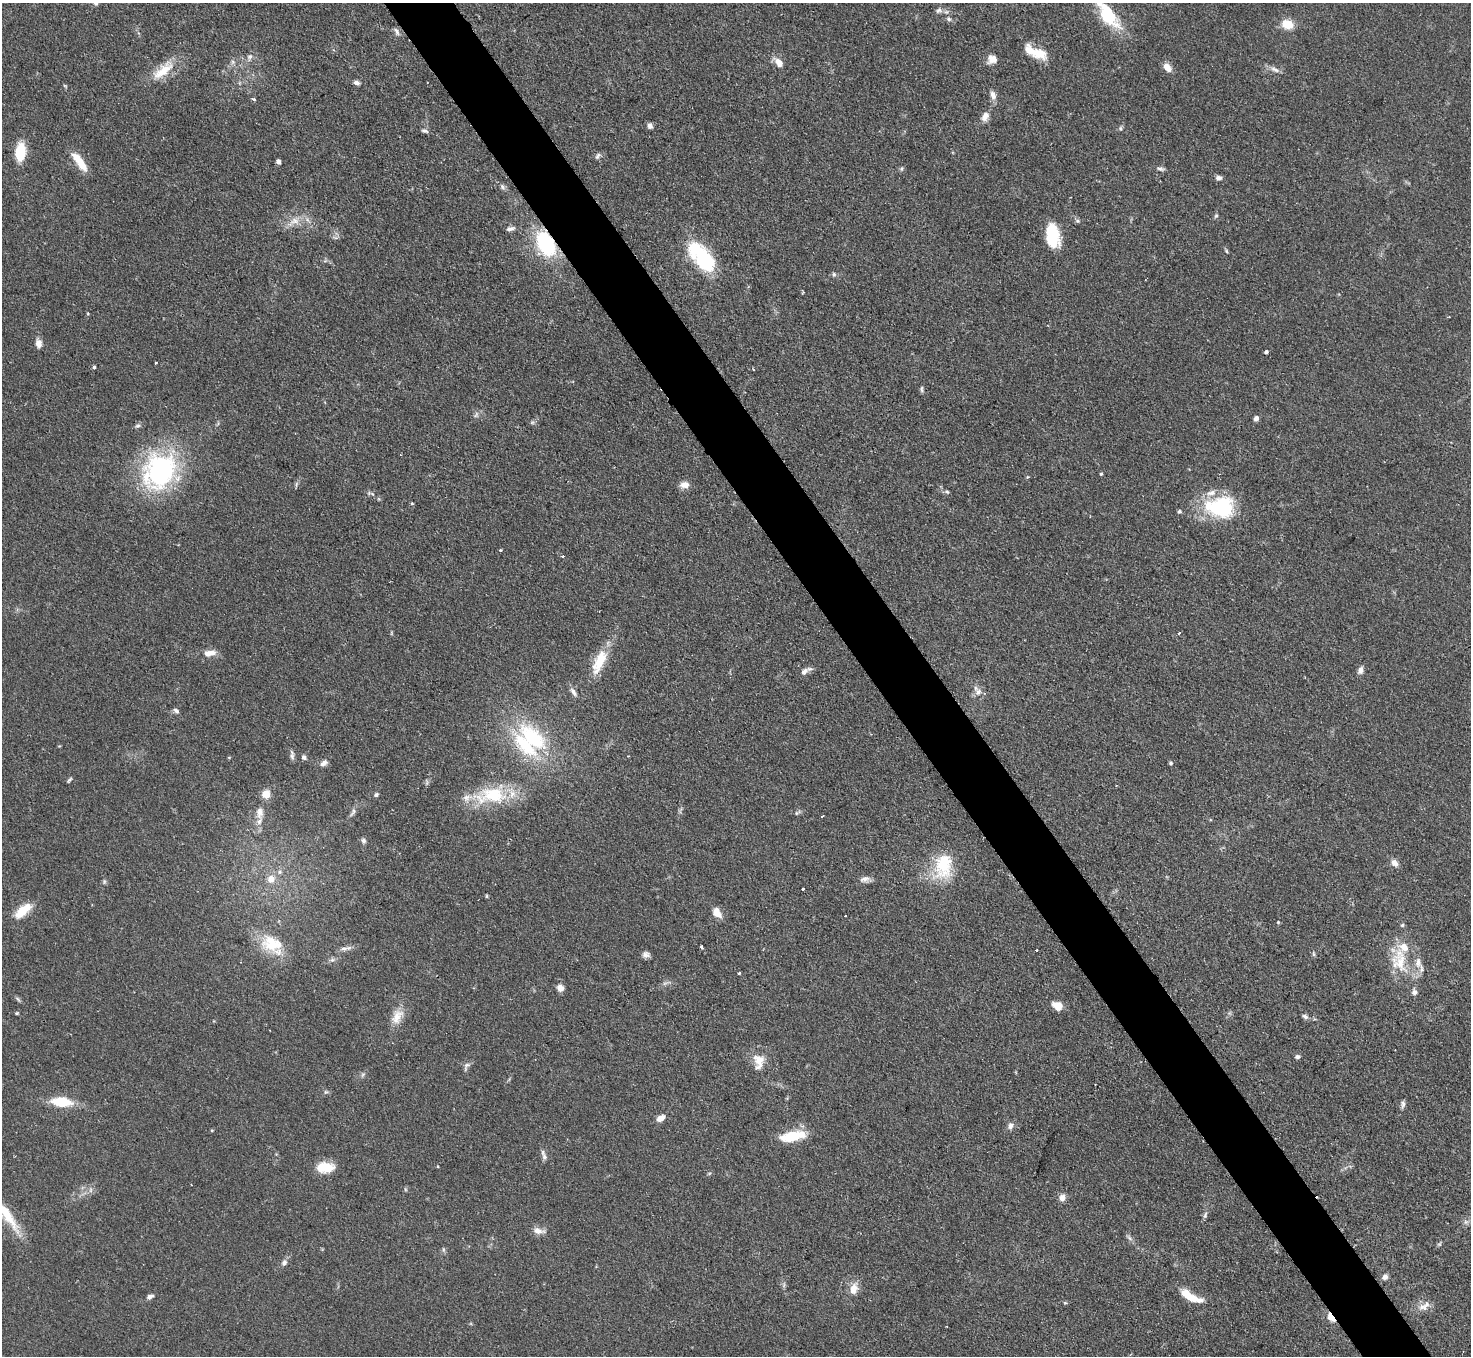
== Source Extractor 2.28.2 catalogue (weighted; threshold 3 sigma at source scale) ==
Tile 6 of 4 x 4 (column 2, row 2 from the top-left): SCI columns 1471-2939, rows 3007-4360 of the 5880 x 5872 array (HDU 1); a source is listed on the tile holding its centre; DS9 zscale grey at full resolution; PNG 1473 x 1358 px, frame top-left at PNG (2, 3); no overlay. Shown black and unused: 5% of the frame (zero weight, under 2 of 3 exposures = <1% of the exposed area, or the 3 px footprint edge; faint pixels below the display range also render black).
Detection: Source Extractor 2.28.2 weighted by HDU 2 'WHT'; one run over the whole footprint, this tile lists its part. Background 0.0811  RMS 0.0058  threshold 0.0262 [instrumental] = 3 sigma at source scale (4.5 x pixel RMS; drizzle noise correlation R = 1.50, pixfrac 1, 0.05/0.05 arcsec/px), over >= 5 px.
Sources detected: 152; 1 inside a brighter object's white glare — not listed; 9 inside a brighter listed object's ellipse — not listed separately; the other 142 listed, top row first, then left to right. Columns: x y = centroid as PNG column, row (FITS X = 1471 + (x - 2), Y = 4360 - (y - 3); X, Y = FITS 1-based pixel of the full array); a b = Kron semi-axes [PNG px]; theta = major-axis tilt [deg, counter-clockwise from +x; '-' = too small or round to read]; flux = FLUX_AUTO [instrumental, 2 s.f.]
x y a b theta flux
96 3 5 5 - 1.5
939 10 10 7 37 2
1108 15 40 15 -53 29
949 19 7 6 - 1.5
1287 24 11 8 -17 12
396 31 12 5 -59 1.8
1036 52 29 10 -24 13
250 57 11 7 72 2.4
992 59 10 9 - 5.2
233 62 6 6 - 1.5
778 62 15 8 -47 4.8
1167 67 10 7 -56 5.3
1275 69 14 6 -27 2.9
163 70 34 13 41 15
357 83 6 5 - 2.2
65 86 6 3 -19 0.61
993 95 11 7 -71 3.3
254 99 4 3 - 1.2
985 116 13 9 61 4.1
650 126 7 6 - 2.1
1120 128 6 5 - 1.1
424 131 10 5 -19 1.5
20 153 13 8 86 25
598 156 9 6 60 1.5
278 161 5 4 - 1.6
82 164 28 9 -57 9.6
1160 168 10 5 -16 1.6
902 169 7 4 81 0.94
1219 178 7 6 - 2.1
502 187 9 6 -53 1.5
1216 216 6 5 - 0.97
294 221 20 9 26 7.1
1077 221 6 5 - 1.1
510 229 10 5 11 2.2
1052 235 23 12 -82 25
335 237 7 4 -20 1.2
545 244 26 16 -63 45
1227 251 5 4 - 0.75
705 259 35 19 -53 42
834 274 6 6 - 1.2
88 314 4 3 - 0.75
39 344 10 7 -77 3.5
1266 352 4 3 - 1.4
156 363 3 2 - 0.48
94 367 4 3 - 1.5
922 389 10 3 -90 1.1
476 415 10 5 63 1.5
1256 418 6 5 - 1.8
138 426 8 5 35 1.3
159 470 45 38 58 90
1101 474 4 3 - 0.84
296 484 7 4 71 1
685 485 11 8 -1 4.2
947 492 6 5 - 0.96
372 494 8 3 -45 0.96
412 504 5 3 - 0.63
1220 507 36 24 1 45
1179 511 5 5 - 0.98
500 550 3 3 - 0.97
563 556 3 2 - 1.6
1179 633 3 3 - 7.7
209 653 16 7 9 5.6
599 661 34 13 67 17
1360 670 10 7 69 2.4
804 672 13 7 41 3
573 692 13 6 -55 2.5
978 692 10 9 - 3.7
176 711 8 5 -49 1.7
532 738 47 25 -46 56
292 756 10 6 -88 1.8
628 756 2 2 - 0.36
304 757 6 5 - 1.8
324 763 11 7 30 2.7
1171 763 5 4 - 0.83
69 780 8 3 49 0.91
266 794 10 9 - 5.8
376 795 6 5 - 1.2
491 795 47 22 5 34
260 812 16 9 -88 5.2
353 812 15 6 60 2.4
796 813 6 4 89 0.87
822 816 3 2 - 0.57
363 841 7 6 - 1.6
1394 863 11 8 -44 3.4
943 866 35 23 83 27
280 872 7 6 - 1.7
271 879 8 7 - 6.3
865 879 14 8 5 3.1
104 881 6 5 - 0.99
803 889 3 3 - 1.3
487 896 4 4 - 0.71
22 911 21 12 50 11
717 913 13 8 -55 5.9
845 916 3 3 - 2
1278 922 4 4 - 0.6
1402 925 6 4 47 0.85
272 944 32 21 -31 22
702 946 3 3 - 4.6
344 948 15 5 8 2.5
1036 950 3 2 - 0.73
646 954 9 7 -9 2.4
1314 954 6 5 - 0.93
332 960 6 5 - 1.3
1399 961 37 22 -83 24
739 973 3 2 - 0.76
665 983 7 4 18 1.3
560 988 8 7 - 3.9
1414 992 9 7 -83 1.9
18 999 10 4 -48 1.1
1057 1006 11 8 -30 6.6
17 1013 5 4 - 0.67
1305 1016 8 5 -23 1.7
397 1017 22 12 63 8.3
1298 1057 6 5 - 1.4
759 1060 19 15 -63 8.9
466 1066 13 6 64 2
363 1075 7 4 45 1.2
326 1092 6 5 - 1
61 1102 20 9 -7 20
1403 1104 10 5 82 1.7
661 1118 9 6 30 5.3
1011 1126 9 8 - 2.5
212 1130 5 3 - 0.57
797 1135 26 11 -6 12
544 1155 15 5 -69 2.3
325 1167 20 11 1 12
709 1174 6 4 20 0.73
91 1190 7 4 89 1.4
1062 1197 8 7 - 3.9
7 1215 51 12 -54 23
1205 1215 9 5 74 1.5
539 1231 17 7 -11 4.2
1129 1238 10 5 -49 1.7
443 1249 6 4 -72 0.91
284 1262 9 7 59 2.1
1385 1277 8 7 - 2.2
854 1288 15 10 71 6.2
1190 1296 29 9 -28 13
150 1297 8 5 22 2.1
1065 1303 6 3 -18 0.63
1424 1306 20 10 34 5.5
1332 1317 7 4 -48 37
Overlapping masked pixels (flux is a lower limit): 2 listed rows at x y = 545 244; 1332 1317
Isophote crosses this tile's border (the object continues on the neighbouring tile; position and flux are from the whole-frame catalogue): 3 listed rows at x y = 96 3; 1108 15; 7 1215